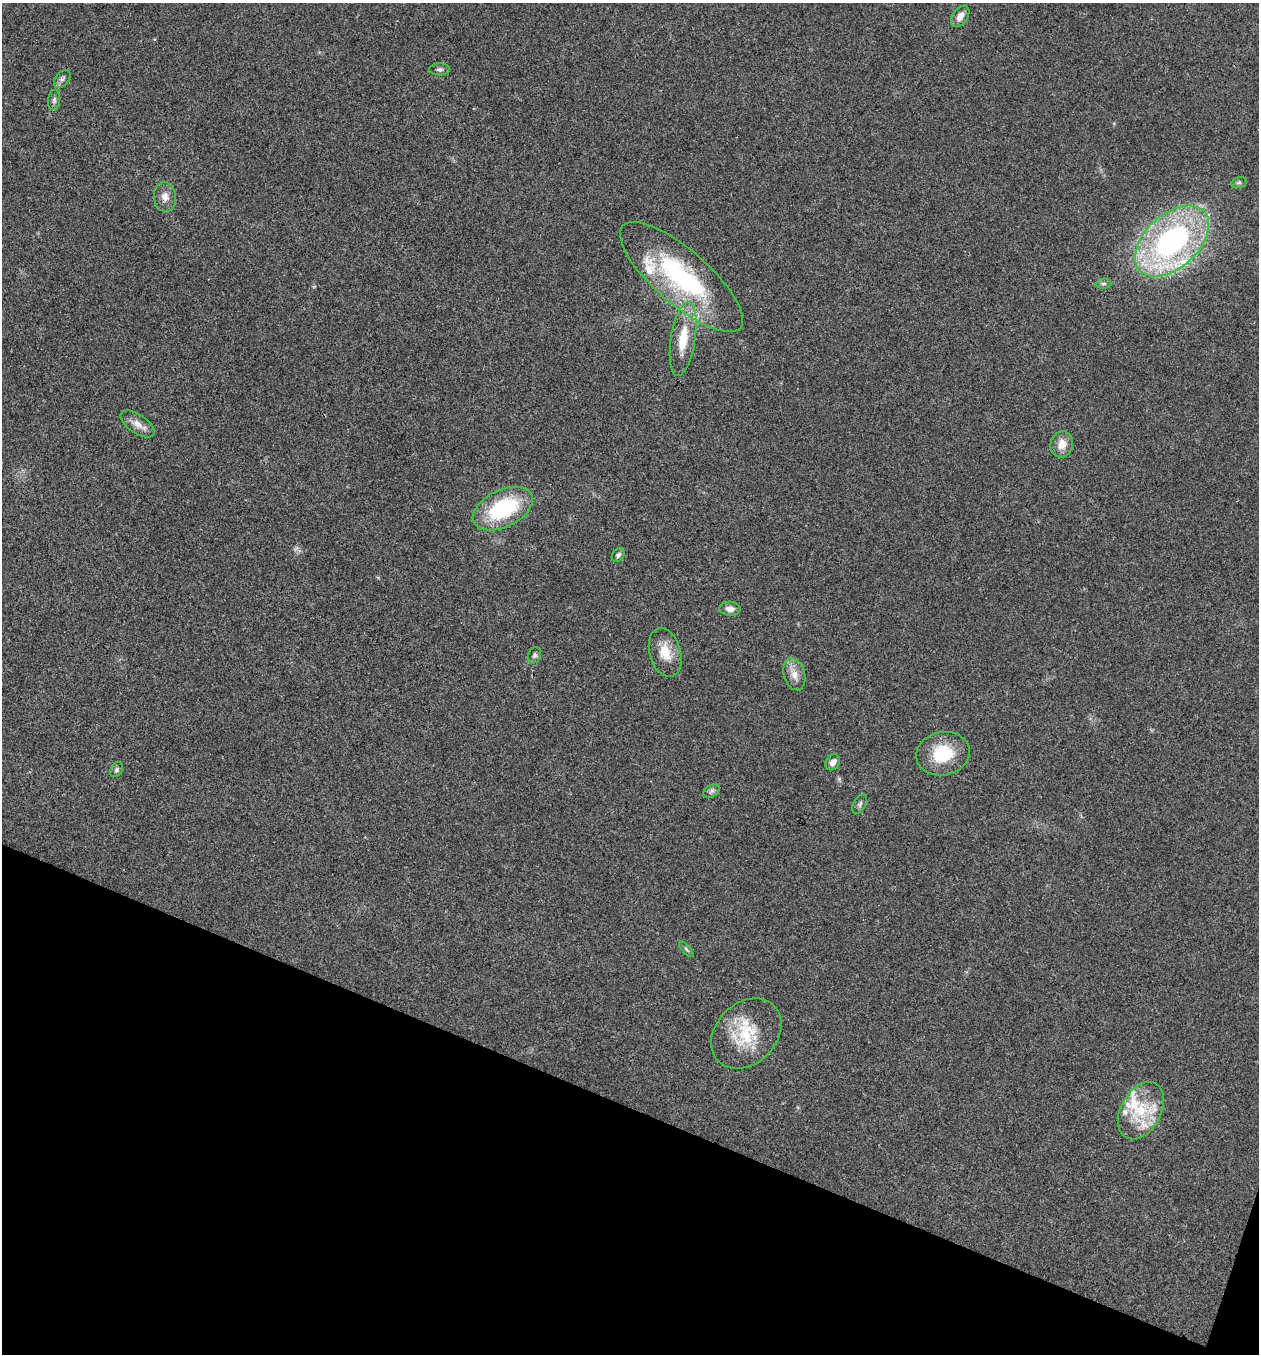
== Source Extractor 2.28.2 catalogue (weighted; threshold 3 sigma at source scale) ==
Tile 15 of 4 x 4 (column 3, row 4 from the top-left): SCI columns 2781-4037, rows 3-1354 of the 5430 x 5416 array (HDU 1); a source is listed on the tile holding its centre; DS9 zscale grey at full resolution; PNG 1261 x 1356 px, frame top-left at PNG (2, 3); each listed source drawn as its Kron ellipse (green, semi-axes under 4 px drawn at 4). Shown black and unused: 19% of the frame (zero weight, under 3 of 4 exposures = <1% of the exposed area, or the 3 px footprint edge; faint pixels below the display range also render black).
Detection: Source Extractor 2.28.2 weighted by HDU 2 'WHT'; one run over the whole footprint, this tile lists its part. Background 0.0216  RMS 0.0041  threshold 0.0183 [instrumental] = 3 sigma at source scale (4.5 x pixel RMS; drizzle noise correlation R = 1.50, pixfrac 1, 0.05/0.05 arcsec/px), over >= 5 px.
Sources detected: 32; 6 inside a brighter listed object's ellipse — not listed separately; the other 26 listed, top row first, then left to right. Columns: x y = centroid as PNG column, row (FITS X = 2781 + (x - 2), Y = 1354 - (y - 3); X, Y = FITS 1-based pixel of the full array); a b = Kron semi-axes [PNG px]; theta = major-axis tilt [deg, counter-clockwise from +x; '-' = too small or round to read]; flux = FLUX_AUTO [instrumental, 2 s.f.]
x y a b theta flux
960 16 12 7 55 3.3
440 69 10 6 2 1.2
62 79 10 6 50 1.3
54 100 10 6 83 1.2
1239 182 7 5 16 0.83
165 197 15 11 -85 3.3
1172 241 44 26 42 93
681 277 78 27 -41 60
1103 284 8 5 4 0.94
683 339 37 12 81 12
138 424 19 9 -34 3.7
1062 444 13 11 74 4.8
503 509 32 18 26 34
618 555 7 5 51 1.1
730 609 10 7 -3 2.4
665 652 25 15 -74 8.1
535 655 8 6 69 1.1
794 674 16 10 -74 4
943 754 27 21 11 16
833 762 8 6 53 2.5
116 770 8 5 60 0.93
712 791 9 5 27 1.2
860 804 10 6 60 1.2
686 949 10 4 -46 0.79
746 1033 39 30 46 21
1141 1111 31 20 61 18